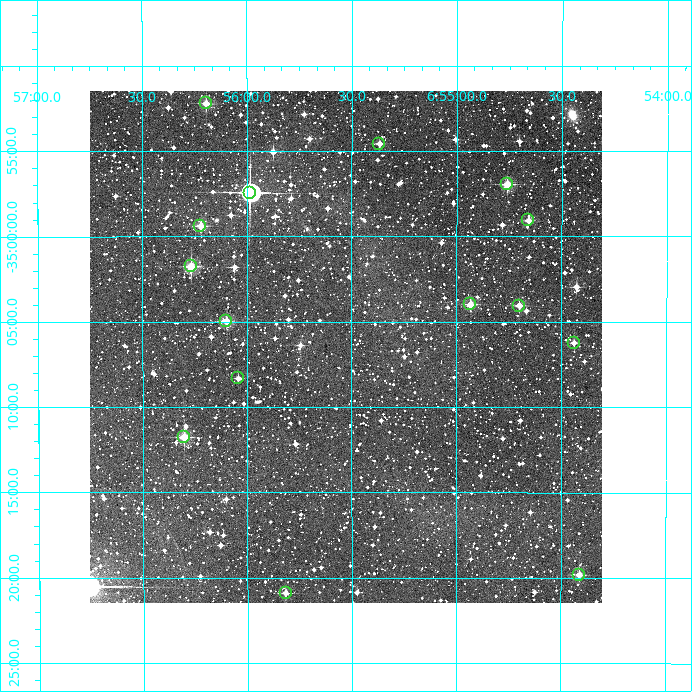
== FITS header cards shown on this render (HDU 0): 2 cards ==
NAXIS1  =                  512
NAXIS2  =                  512

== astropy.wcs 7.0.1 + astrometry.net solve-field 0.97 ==
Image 512 x 512 px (HDU 0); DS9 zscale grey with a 90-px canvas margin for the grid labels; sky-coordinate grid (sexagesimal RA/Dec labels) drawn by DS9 from the SOLVED WCS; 15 Tycho-2 reference stars matched to detected sources circled (green)
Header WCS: RA---TAN/DEC--TAN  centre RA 06:55:32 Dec -35:06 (103.88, -35.11 deg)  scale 3.52 arcsec/px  FOV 30.0' x 30.0'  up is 0 deg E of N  parity normal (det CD < 0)
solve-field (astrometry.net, Tycho-2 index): VERIFIED the header's WCS against the Tycho-2 star catalogue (verified at 2 index scales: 10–15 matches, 0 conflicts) and refined it, rather than solving blind
Solved WCS: RA---TAN-SIP/DEC--TAN-SIP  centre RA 06:55:32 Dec -35:06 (103.88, -35.11 deg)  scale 3.52 arcsec/px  FOV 30.0' x 30.0'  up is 0 deg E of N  parity normal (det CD < 0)
The solver's refit moves the header's centre by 0.27 arcsec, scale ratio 1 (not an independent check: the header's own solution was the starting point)
Tycho-2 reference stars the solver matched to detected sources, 15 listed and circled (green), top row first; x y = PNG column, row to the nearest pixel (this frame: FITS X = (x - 90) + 1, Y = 512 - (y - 91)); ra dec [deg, ICRS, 3 dp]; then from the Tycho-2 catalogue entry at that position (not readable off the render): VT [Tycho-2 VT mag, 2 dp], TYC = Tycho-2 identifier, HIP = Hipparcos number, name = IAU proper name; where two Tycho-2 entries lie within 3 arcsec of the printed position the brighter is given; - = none
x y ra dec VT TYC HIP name
206 103 104.049 -34.870 11.09 7097-1014-1 - -
379 144 103.842 -34.909 11.42 7097-588-1 - -
507 184 103.690 -34.949 10.87 7097-422-1 - -
250 193 103.996 -34.957 8.31 7097-992-1 - -
528 220 103.664 -34.984 11.14 7097-1612-1 - -
200 226 104.055 -34.990 10.87 7097-1830-1 - -
191 266 104.067 -35.029 10.34 7097-1856-1 - -
470 304 103.733 -35.066 11.36 7097-600-1 - -
519 306 103.675 -35.068 11.43 7097-1006-1 - -
226 321 104.024 -35.083 10.38 7097-872-1 - -
574 343 103.610 -35.104 12.09 7097-596-1 - -
238 378 104.011 -35.138 12.04 7097-1690-1 - -
184 437 104.075 -35.196 10.07 7097-534-1 - -
579 575 103.603 -35.330 11.46 7097-1918-1 - -
286 593 103.954 -35.348 11.38 7097-1600-1 - -